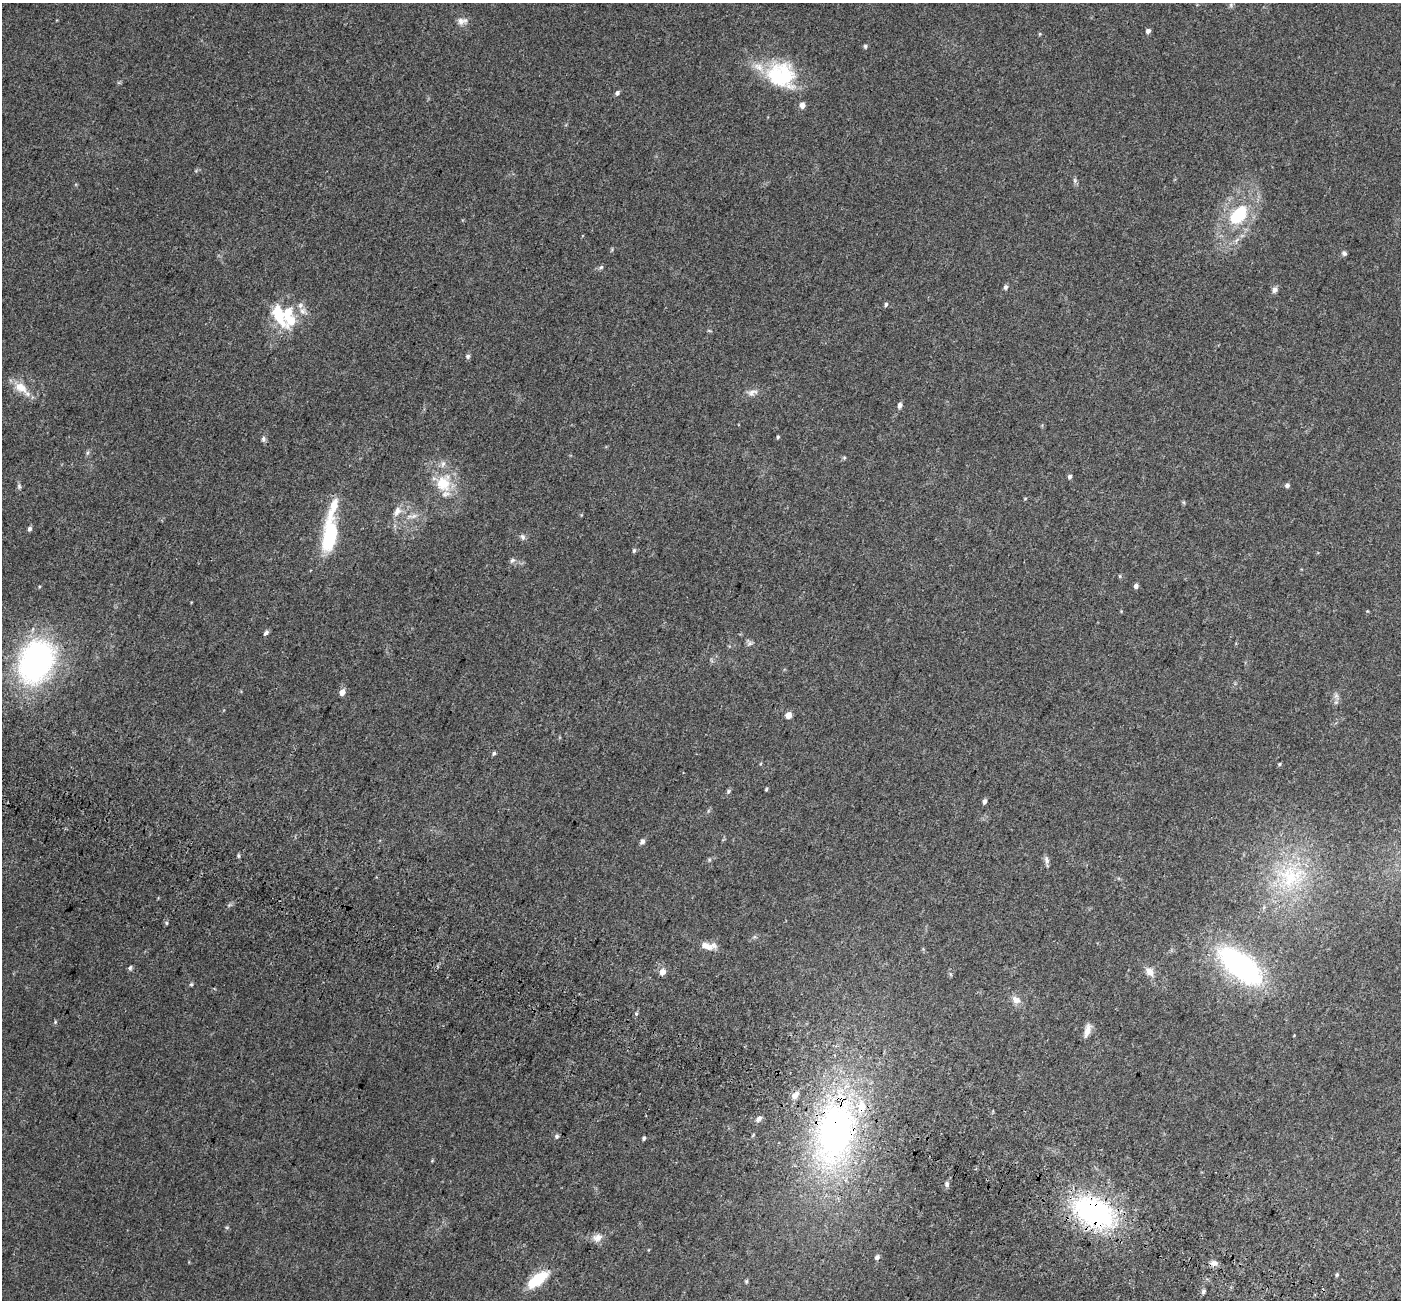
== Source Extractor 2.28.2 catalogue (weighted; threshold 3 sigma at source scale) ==
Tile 6 of 4 x 4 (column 2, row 2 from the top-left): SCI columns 1498-2896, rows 2989-4286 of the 5785 x 5911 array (HDU 1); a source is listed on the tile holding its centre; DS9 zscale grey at full resolution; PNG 1403 x 1302 px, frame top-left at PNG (2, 3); no overlay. Shown black and unused: <1% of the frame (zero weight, under 3 of 5 exposures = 6% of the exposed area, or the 3 px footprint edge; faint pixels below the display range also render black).
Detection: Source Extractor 2.28.2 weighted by HDU 2 'WHT'; one run over the whole footprint, this tile lists its part. Background 0.0315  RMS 0.0028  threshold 0.0128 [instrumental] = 3 sigma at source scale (4.5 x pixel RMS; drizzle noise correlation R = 1.50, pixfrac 1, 0.0396/0.0396 arcsec/px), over >= 5 px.
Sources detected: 83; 2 inside a brighter object's white glare — not listed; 7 inside a brighter listed object's ellipse — not listed separately; the other 74 listed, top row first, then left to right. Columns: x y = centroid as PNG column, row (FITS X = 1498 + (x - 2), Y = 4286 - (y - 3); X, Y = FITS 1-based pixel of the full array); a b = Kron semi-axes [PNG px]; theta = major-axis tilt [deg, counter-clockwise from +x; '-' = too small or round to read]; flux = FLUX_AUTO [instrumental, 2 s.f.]
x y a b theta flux
1231 5 6 4 -73 0.39
462 21 14 8 7 1.4
1148 31 5 5 - 0.81
865 46 5 5 - 0.43
783 77 37 30 81 16
617 93 6 5 - 0.63
802 105 5 5 - 1.6
1075 180 6 4 73 0.43
1238 215 26 17 49 12
1344 253 6 5 - 0.59
601 267 7 4 44 0.43
1005 287 6 5 - 0.65
1275 290 8 7 - 0.95
886 304 6 4 75 0.49
303 311 9 8 - 1.3
279 315 34 14 -62 8.8
468 356 6 6 - 0.61
21 387 19 12 -31 3.9
752 392 15 8 21 1.5
900 405 6 5 - 0.92
778 437 4 4 - 0.34
263 439 9 5 90 0.6
87 453 6 4 71 0.43
844 458 6 4 19 0.31
1070 477 5 5 - 0.62
443 483 25 22 -90 8.4
1287 485 5 5 - 0.69
19 486 6 5 - 0.48
1025 498 5 3 - 0.22
397 511 15 9 63 1.9
414 516 8 4 37 0.72
29 529 5 5 - 0.67
329 536 45 14 85 17
523 537 8 6 -53 0.71
634 550 6 5 - 0.41
512 560 7 5 22 0.57
1136 586 5 5 - 0.79
266 633 7 5 40 0.6
749 644 9 4 30 0.54
36 661 51 37 66 54
342 692 7 6 - 1.5
788 715 6 6 - 1.7
494 753 6 4 47 0.44
1279 764 5 4 - 0.34
766 789 5 4 - 0.29
728 791 7 5 71 0.45
984 802 6 4 76 0.77
642 841 7 5 50 0.73
1047 860 12 5 -77 0.85
1290 876 34 32 26 18
166 923 5 4 - 0.35
706 946 20 9 -19 2.5
1240 966 39 18 -40 62
130 968 6 5 - 0.51
662 972 6 6 - 1.9
1150 972 13 8 -46 2
191 984 6 4 0 0.31
1016 1000 12 9 -27 1.8
636 1013 5 4 - 0.41
55 1022 4 4 - 0.29
1087 1031 18 7 75 1.8
759 1119 7 5 48 0.95
835 1132 93 49 80 85
557 1136 6 5 - 0.5
644 1138 5 4 - 0.46
947 1184 7 6 - 0.69
1093 1212 56 33 -26 39
597 1238 14 10 16 1.8
877 1257 6 6 - 0.77
1214 1263 9 7 18 1.2
1337 1275 5 4 - 0.36
537 1280 19 8 37 12
746 1281 5 4 - 0.36
1203 1292 6 5 - 0.52
Overlapping masked pixels (flux is a lower limit): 2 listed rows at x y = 835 1132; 1093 1212